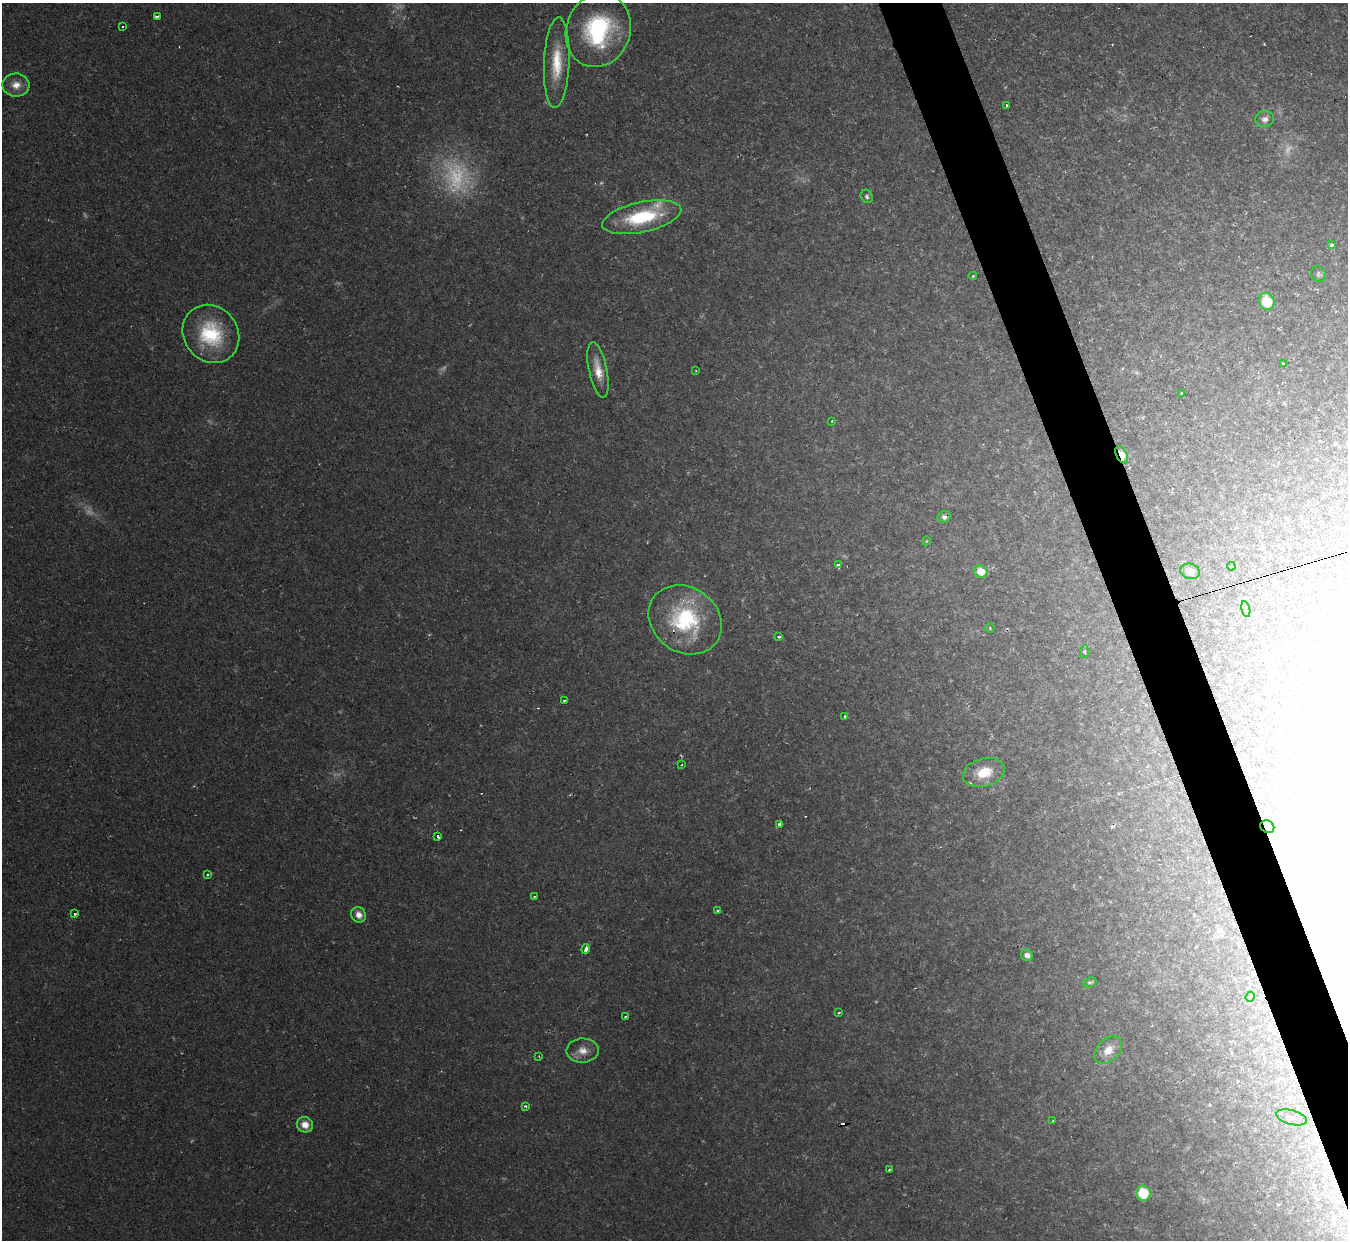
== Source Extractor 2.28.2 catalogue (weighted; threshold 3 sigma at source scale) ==
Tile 6 of 4 x 4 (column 2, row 2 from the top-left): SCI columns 1347-2692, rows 2620-3857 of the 5384 x 5367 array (HDU 1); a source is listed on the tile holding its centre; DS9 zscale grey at full resolution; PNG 1350 x 1242 px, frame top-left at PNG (2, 3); each listed source drawn as its Kron ellipse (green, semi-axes under 4 px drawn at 4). Shown black and unused: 4% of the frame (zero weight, under 2 of 3 exposures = <1% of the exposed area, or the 3 px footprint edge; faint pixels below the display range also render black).
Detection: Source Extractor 2.28.2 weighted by HDU 2 'WHT'; one run over the whole footprint, this tile lists its part. Background 0.0236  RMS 0.0063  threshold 0.0283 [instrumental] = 3 sigma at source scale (4.5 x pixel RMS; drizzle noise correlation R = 1.50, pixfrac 1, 0.05/0.05 arcsec/px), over >= 5 px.
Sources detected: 74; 10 too faint to see at this stretch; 1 inside a brighter object's white glare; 5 cosmic-ray / hot-pixel residue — neither listed nor drawn; the other 58 listed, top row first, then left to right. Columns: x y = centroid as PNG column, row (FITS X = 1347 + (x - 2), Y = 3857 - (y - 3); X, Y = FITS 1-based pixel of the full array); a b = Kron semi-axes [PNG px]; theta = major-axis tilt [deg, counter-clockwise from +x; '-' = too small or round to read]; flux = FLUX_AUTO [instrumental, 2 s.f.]
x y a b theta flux
157 16 4 3 - 2.5
123 26 3 3 - 0.94
598 30 37 32 71 78
557 63 45 12 87 25
16 85 13 11 -3 7.9
1006 106 3 3 - 1.9
1265 119 9 8 - 3.8
867 196 7 5 -60 1.6
642 217 40 15 12 48
1332 244 4 3 - 4.3
1318 274 8 7 - 1.5
973 276 4 3 - 0.77
1267 302 8 7 - 22
211 334 30 27 -51 46
1283 364 3 3 - 2.1
598 370 28 9 -78 11
696 371 3 2 - 0.47
1182 393 3 3 - 1.4
832 421 3 3 - 0.83
1122 455 9 5 -64 11
944 517 6 6 - 2.9
926 541 4 3 - 0.53
838 565 4 3 - 7.9
1231 566 4 4 - 0.6
981 571 6 6 - 11
1190 571 10 7 -14 3.4
1246 609 8 4 -77 1.2
685 620 39 32 -35 68
990 628 5 4 - 0.8
779 637 3 3 - 2.2
1084 652 6 4 85 0.79
564 700 3 2 - 0.89
845 716 3 3 - 1.1
681 765 3 2 - 0.47
984 772 21 14 15 16
779 824 3 3 - 2.4
1267 827 7 6 - 2
438 837 3 3 - 6.7
207 875 3 3 - 1.1
534 897 3 2 - 0.67
718 911 3 3 - 1.8
75 914 3 3 - 2
359 915 8 7 - 5.5
586 949 5 4 - 3.2
1027 955 6 5 - 3.2
1090 982 7 5 19 1.2
1250 997 5 4 - 1.6
839 1013 3 2 - 0.83
626 1017 3 3 - 1.9
1108 1050 16 11 45 8.1
582 1051 16 12 1 7.4
539 1056 4 3 - 0.59
525 1106 3 3 - 2.1
1292 1117 16 7 -14 4.9
1053 1121 3 2 - 0.82
305 1125 8 7 - 6.7
889 1170 3 2 - 0.55
1143 1193 7 7 - 20
Overlapping masked pixels (flux is a lower limit): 3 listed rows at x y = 1122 455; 944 517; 1267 827